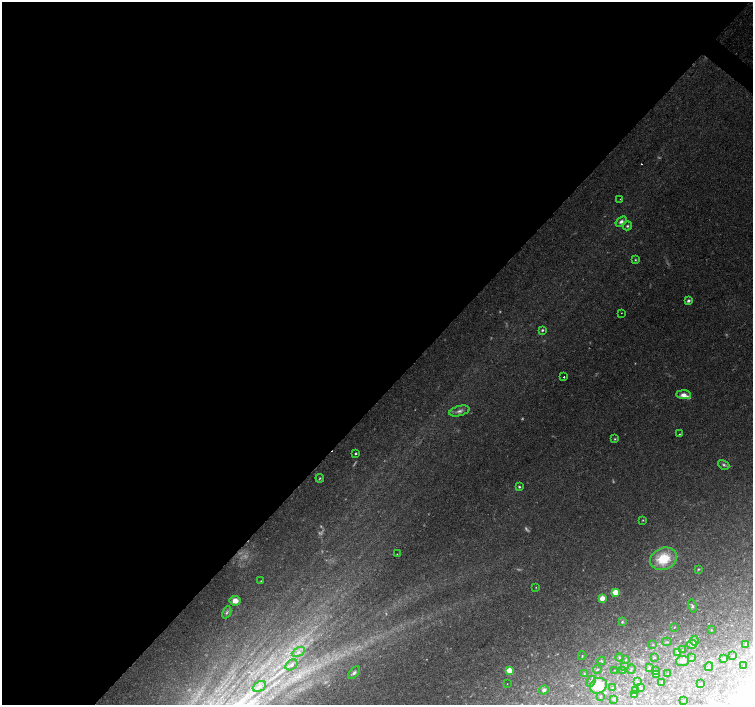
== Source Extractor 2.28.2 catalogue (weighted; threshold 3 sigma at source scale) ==
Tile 5 of 4 x 4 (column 1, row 2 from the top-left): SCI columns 1-1501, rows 2983-4388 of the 6013 x 6029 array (HDU 1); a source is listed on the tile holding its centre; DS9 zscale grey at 2 x 2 block average (1 PNG px = mean of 2 x 2 image px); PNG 755 x 707 px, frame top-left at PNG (2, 2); each listed source drawn as its Kron ellipse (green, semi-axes under 4 px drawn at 4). Shown black and unused: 56% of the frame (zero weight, under 2 of 3 exposures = <1% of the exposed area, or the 3 px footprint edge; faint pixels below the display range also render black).
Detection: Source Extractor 2.28.2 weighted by HDU 2 'WHT'; one run over the whole footprint, this tile lists its part. Background 0.0933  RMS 0.0059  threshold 0.0265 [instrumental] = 3 sigma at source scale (4.5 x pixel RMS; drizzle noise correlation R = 1.50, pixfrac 1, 0.0396/0.0396 arcsec/px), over >= 5 px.
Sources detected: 92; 13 too faint to see at this stretch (2 x 2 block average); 1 cosmic-ray / hot-pixel residue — neither listed nor drawn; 1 inside a brighter listed object's ellipse — not listed separately; the other 77 listed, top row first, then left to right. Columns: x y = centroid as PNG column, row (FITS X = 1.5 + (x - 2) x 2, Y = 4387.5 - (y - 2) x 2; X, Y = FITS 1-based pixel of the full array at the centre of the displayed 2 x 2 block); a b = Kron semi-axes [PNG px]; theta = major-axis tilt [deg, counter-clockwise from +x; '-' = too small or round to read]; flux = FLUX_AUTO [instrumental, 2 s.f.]
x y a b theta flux
620 199 2 2 - 1
621 221 6 4 37 4.8
627 226 5 3 - 2.2
635 260 3 3 - 1.3
688 301 4 3 - 3.7
621 313 2 2 - 1
542 330 3 3 - 2.1
564 377 2 2 - 3.6
684 395 7 4 -3 9.4
459 411 10 5 14 6.2
679 434 2 2 - 1.3
615 439 4 3 - 1.4
355 453 2 2 - 1.8
724 465 6 4 -29 3.4
320 478 4 3 - 1.4
519 487 3 2 - 2
643 520 3 2 - 1.1
397 554 2 2 - 3
663 559 14 10 22 41
698 569 3 3 - 1.3
261 581 2 2 - 0.79
536 587 2 2 - 0.82
615 592 3 3 - 17
602 598 3 3 - 33
235 601 5 5 - 11
692 606 6 4 -76 3.1
227 612 6 3 63 2.8
622 622 4 3 - 1.8
674 627 3 2 - 0.61
711 630 2 2 - 0.42
694 641 5 3 - 3.3
667 642 5 3 - 1.6
692 644 5 4 - 3.3
746 644 3 2 - 1.2
653 645 3 2 - 0.76
682 650 2 2 - 0.43
298 652 7 4 28 5.6
677 653 4 2 - 1.3
582 656 4 2 - 0.96
732 656 3 2 - 0.85
654 657 3 2 - 0.68
619 658 4 2 - 1.1
692 658 2 2 - 0.88
724 659 3 3 - 2.8
626 660 3 2 - 0.93
601 661 4 2 - 1.2
682 661 7 5 10 5.3
291 665 7 5 33 4.7
744 666 2 2 - 0.44
625 667 3 2 - 0.8
709 667 4 3 - 1.5
650 668 3 3 - 2.2
597 669 4 3 - 1.4
631 669 4 2 - 0.86
509 670 3 3 - 37
614 670 2 2 - 0.44
623 670 2 2 - 0.83
656 671 3 2 - 0.95
354 673 7 4 45 4.3
584 674 3 3 - 1.2
668 674 2 2 - 0.45
657 675 3 2 - 1.1
591 681 6 3 66 3.2
637 681 3 3 - 1.3
662 683 2 2 - 0.66
507 684 2 2 - 0.39
700 684 2 2 - 1.8
259 686 7 5 26 6.1
598 686 9 7 33 39
640 687 3 3 - 1.4
612 688 3 2 - 1.3
544 690 5 4 - 5.5
636 691 3 2 - 1.1
634 695 3 2 - 0.64
600 696 3 2 - 0.95
614 699 3 2 - 1.3
684 701 2 2 - 0.61
Diffuse or blended objects may show on this block-average render without a row.